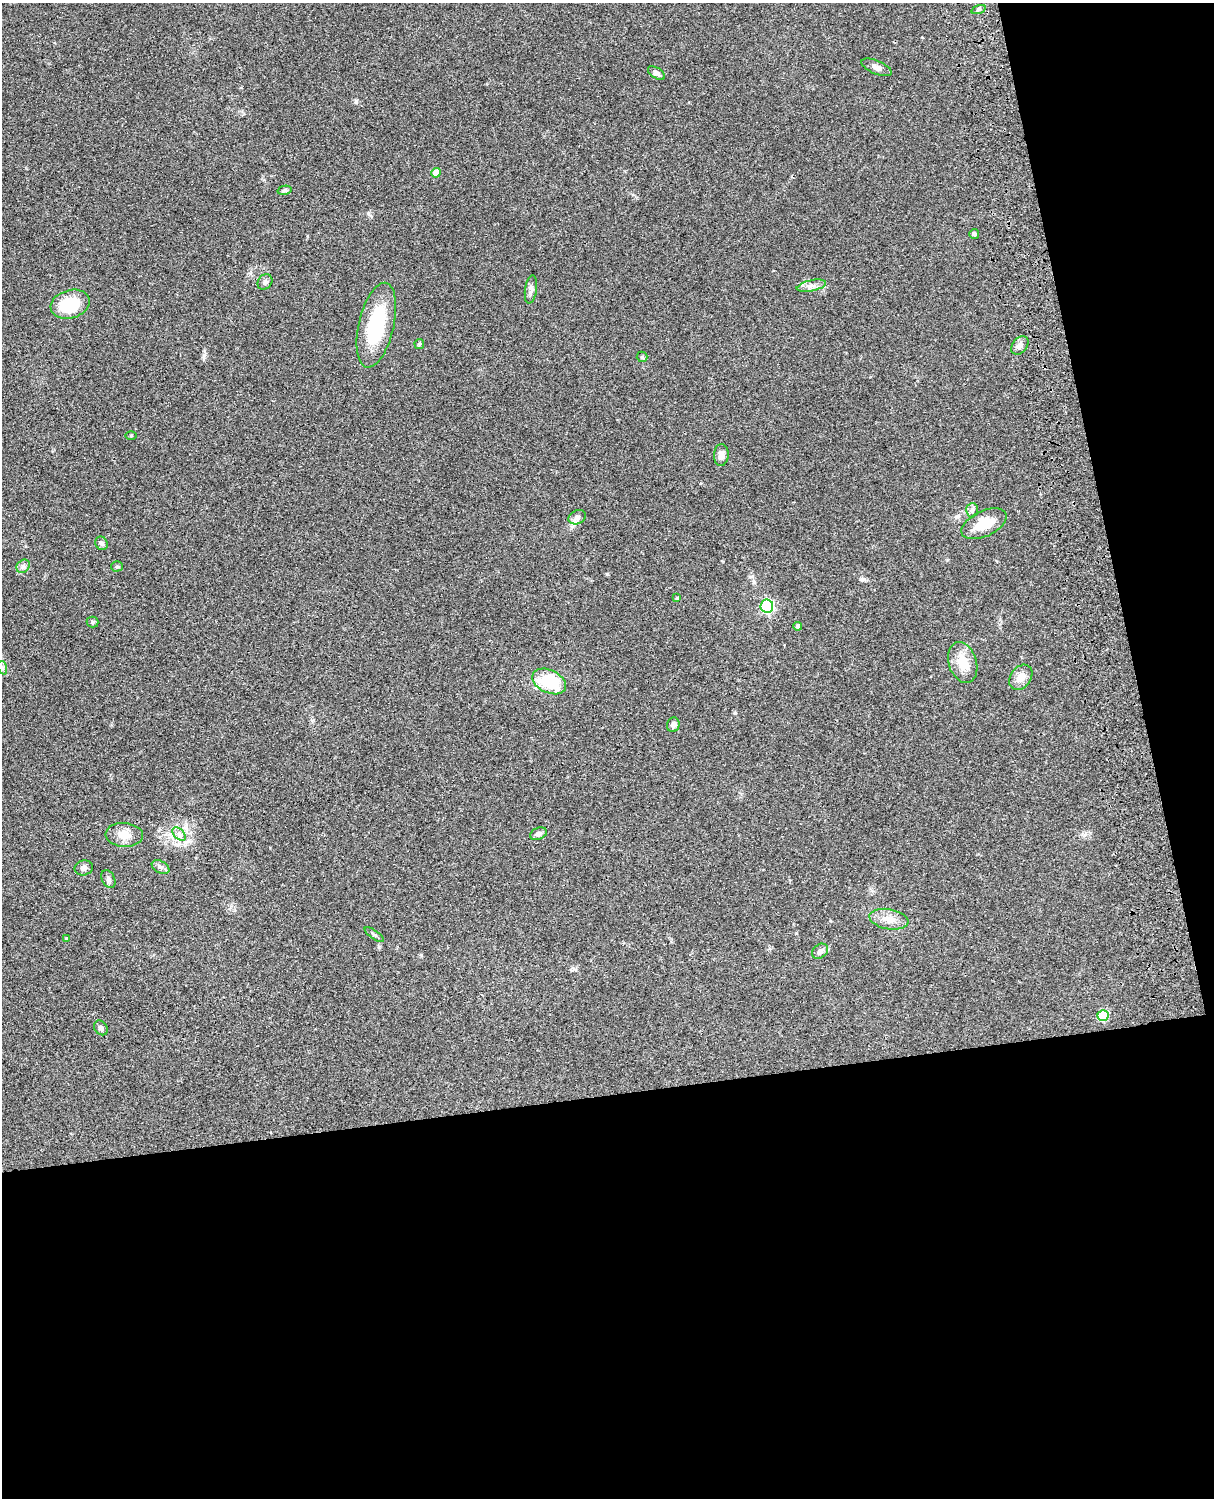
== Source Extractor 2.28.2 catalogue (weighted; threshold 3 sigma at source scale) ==
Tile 12 of 4 x 3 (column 4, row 3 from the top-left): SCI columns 3757-4968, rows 276-1771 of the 5086 x 4925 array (HDU 1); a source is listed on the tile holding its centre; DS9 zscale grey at full resolution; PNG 1216 x 1500 px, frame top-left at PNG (2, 3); each listed source drawn as its Kron ellipse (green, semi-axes under 4 px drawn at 4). Shown black and unused: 33% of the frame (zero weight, under 3 of 4 exposures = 6% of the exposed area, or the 3 px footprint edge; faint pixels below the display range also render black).
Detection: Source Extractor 2.28.2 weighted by HDU 2 'WHT'; one run over the whole footprint, this tile lists its part. Background 0.0882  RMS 0.0061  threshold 0.0275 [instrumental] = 3 sigma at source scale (4.5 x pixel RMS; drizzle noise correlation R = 1.50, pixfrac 1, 0.05/0.05 arcsec/px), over >= 5 px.
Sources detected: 43; all 43 listed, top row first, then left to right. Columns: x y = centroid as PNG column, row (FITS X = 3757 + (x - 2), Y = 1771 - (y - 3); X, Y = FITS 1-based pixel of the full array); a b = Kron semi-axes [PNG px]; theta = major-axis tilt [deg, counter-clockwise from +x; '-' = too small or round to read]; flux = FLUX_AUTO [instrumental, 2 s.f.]
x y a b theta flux
979 10 7 3 19 1.1
877 67 16 6 -23 3
656 73 9 5 -32 2.2
436 173 5 4 - 7.2
285 190 7 4 13 1.1
974 234 5 5 - 1.3
265 282 8 6 50 1.8
811 286 15 5 12 3.3
531 289 14 6 82 2.3
70 304 20 14 17 26
376 325 43 17 77 39
419 344 5 4 - 0.8
1020 345 10 7 49 2.8
642 357 5 5 - 0.87
131 435 5 3 - 0.54
721 455 11 7 87 3.6
972 510 7 6 - 1.7
577 517 9 6 27 2.4
984 524 24 12 25 14
102 543 7 6 - 1.8
23 566 7 6 - 1.7
117 566 6 5 - 0.95
677 598 4 3 - 0.56
767 606 6 6 - 90
92 622 6 5 - 1
798 626 4 4 - 1.4
963 663 21 14 -71 11
3 668 7 4 -71 1.2
1021 677 14 10 53 5.5
549 681 18 11 -26 28
673 725 7 6 - 2.2
179 834 8 5 -45 2.1
538 834 8 6 23 1.9
124 835 19 12 -4 7.3
161 867 9 6 -27 1.9
84 868 9 7 11 2.4
108 879 9 6 -65 1.9
889 919 20 10 -10 6.7
374 935 11 4 -36 1.2
66 939 4 4 - 0.6
820 951 9 6 39 2.4
1103 1015 6 5 - 29
101 1028 8 6 -53 1.4
Unlisted compact peaks at least as high as the median listed source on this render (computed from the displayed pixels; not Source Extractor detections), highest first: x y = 356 102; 368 213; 204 355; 864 579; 607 574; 735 713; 421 955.